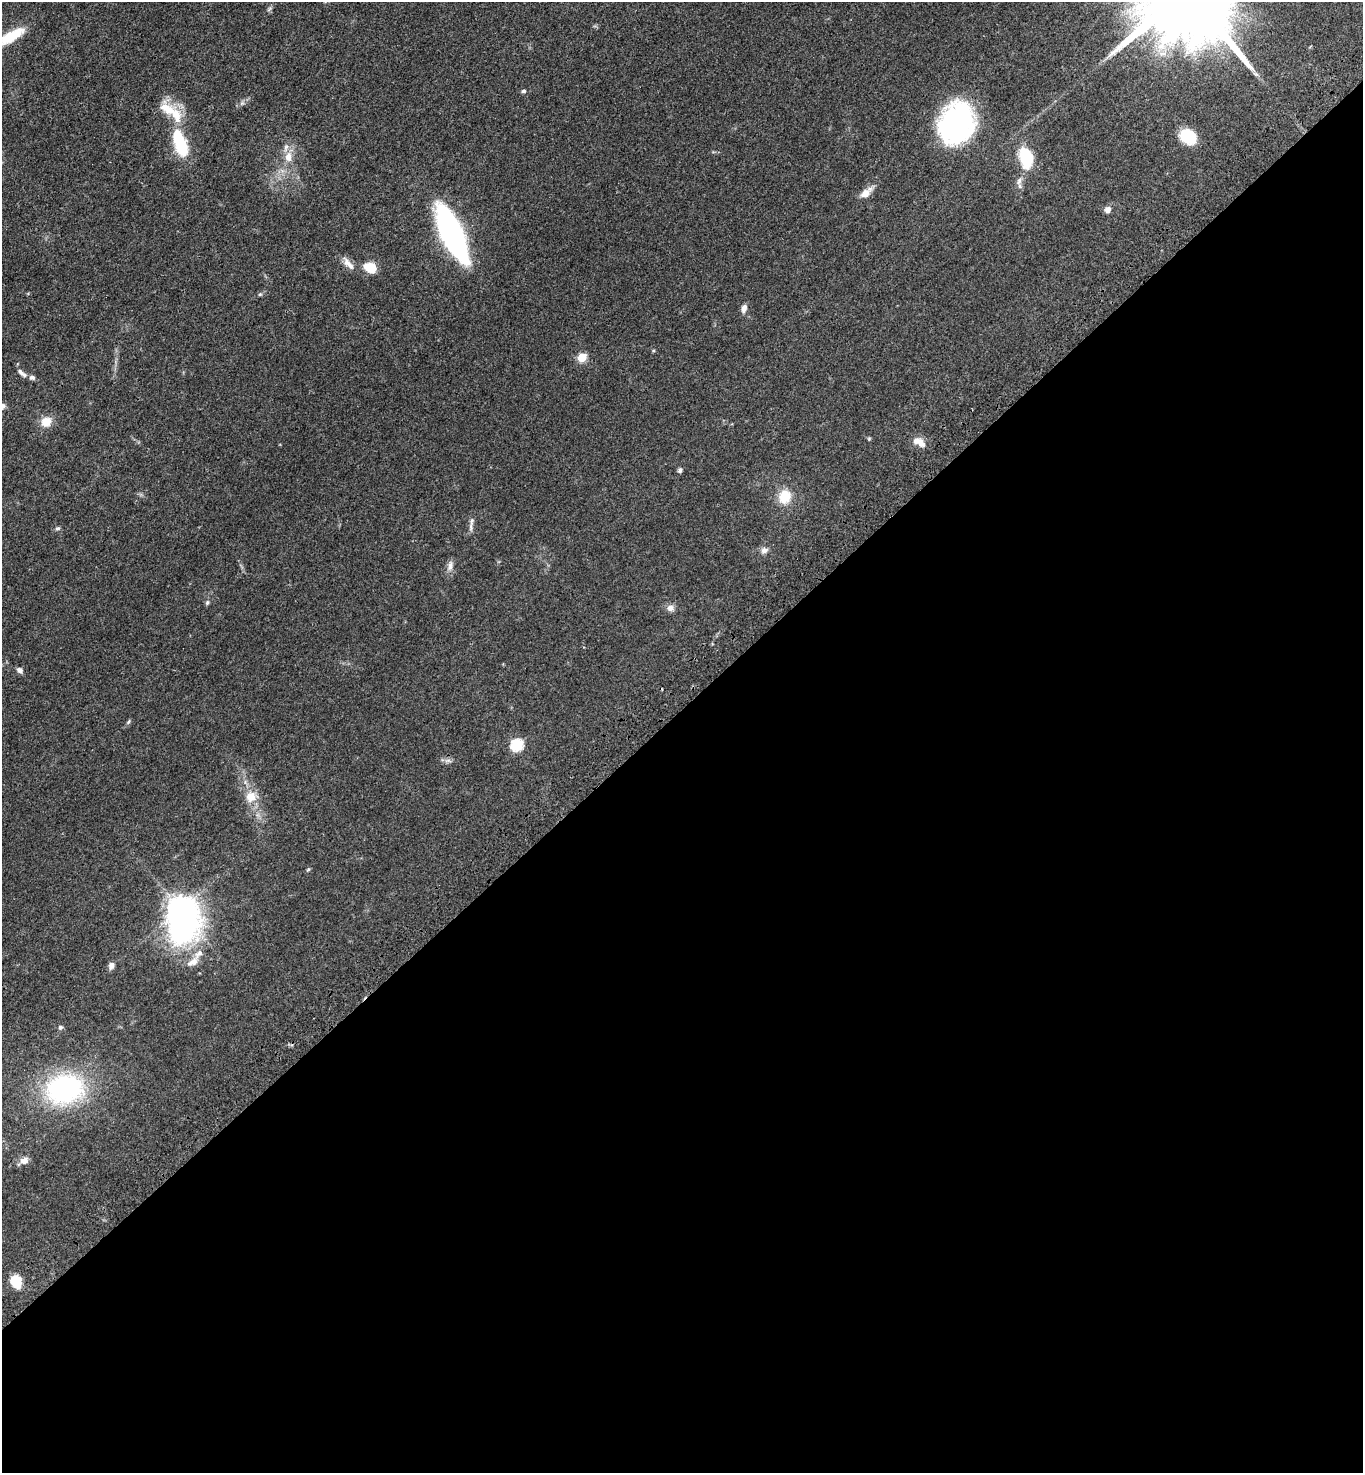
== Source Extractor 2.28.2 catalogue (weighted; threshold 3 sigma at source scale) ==
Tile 15 of 4 x 4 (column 3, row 4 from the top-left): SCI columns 2973-4333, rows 102-1572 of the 6086 x 6089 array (HDU 1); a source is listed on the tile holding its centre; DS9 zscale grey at full resolution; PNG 1365 x 1475 px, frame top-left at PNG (2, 2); no overlay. Shown black and unused: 52% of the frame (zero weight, under 3 of 4 exposures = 6% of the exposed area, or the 3 px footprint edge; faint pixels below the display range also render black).
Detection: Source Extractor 2.28.2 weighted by HDU 2 'WHT'; one run over the whole footprint, this tile lists its part. Background 0.0454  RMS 0.0052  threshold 0.0235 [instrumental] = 3 sigma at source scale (4.5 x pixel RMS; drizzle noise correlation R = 1.50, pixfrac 1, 0.05/0.05 arcsec/px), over >= 5 px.
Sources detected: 50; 5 inside a brighter listed object's ellipse — not listed separately; the other 45 listed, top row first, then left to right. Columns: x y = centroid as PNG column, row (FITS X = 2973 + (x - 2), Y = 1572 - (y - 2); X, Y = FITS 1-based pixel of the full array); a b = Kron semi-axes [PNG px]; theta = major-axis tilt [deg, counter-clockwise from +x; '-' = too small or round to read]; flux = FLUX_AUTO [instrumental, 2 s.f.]
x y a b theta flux
11 36 27 9 30 16
1256 74 9 4 -35 1.3
523 91 5 5 - 0.91
242 103 7 5 44 1.1
168 109 28 15 -39 12
956 124 32 25 69 130
1188 136 14 11 -30 20
180 144 30 12 -73 27
288 157 11 9 80 4.7
1026 158 23 14 -76 21
1019 181 12 6 79 2.3
866 193 17 8 39 5.2
1108 210 8 7 - 2.3
452 234 54 18 -65 120
347 263 15 9 -52 3.7
370 267 14 11 -25 8.9
260 294 5 5 - 0.7
744 308 11 6 75 2.3
582 357 5 5 - 20
20 372 8 6 -39 1.5
32 378 8 6 -12 1.5
46 422 13 11 34 6.6
869 438 6 4 19 0.55
921 444 11 9 -62 3.6
680 470 7 5 85 1.1
784 497 15 13 63 11
471 526 16 5 79 2
58 528 7 5 1 0.87
764 550 10 8 10 2.3
450 566 16 7 78 2.6
207 603 7 5 59 0.98
670 608 10 9 - 2.6
20 670 7 6 - 2
129 722 7 4 47 0.78
517 745 6 6 - 55
448 760 10 4 5 1.5
251 796 14 13 - 7.4
308 869 5 4 - 0.63
180 910 20 12 -79 590
192 962 20 10 34 4.9
111 966 8 6 69 2.3
60 1027 6 5 - 0.95
65 1089 33 25 10 89
24 1161 10 8 10 3.7
16 1281 15 12 -62 8.6
Isophote crosses this tile's border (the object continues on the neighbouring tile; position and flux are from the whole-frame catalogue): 1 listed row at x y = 11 36